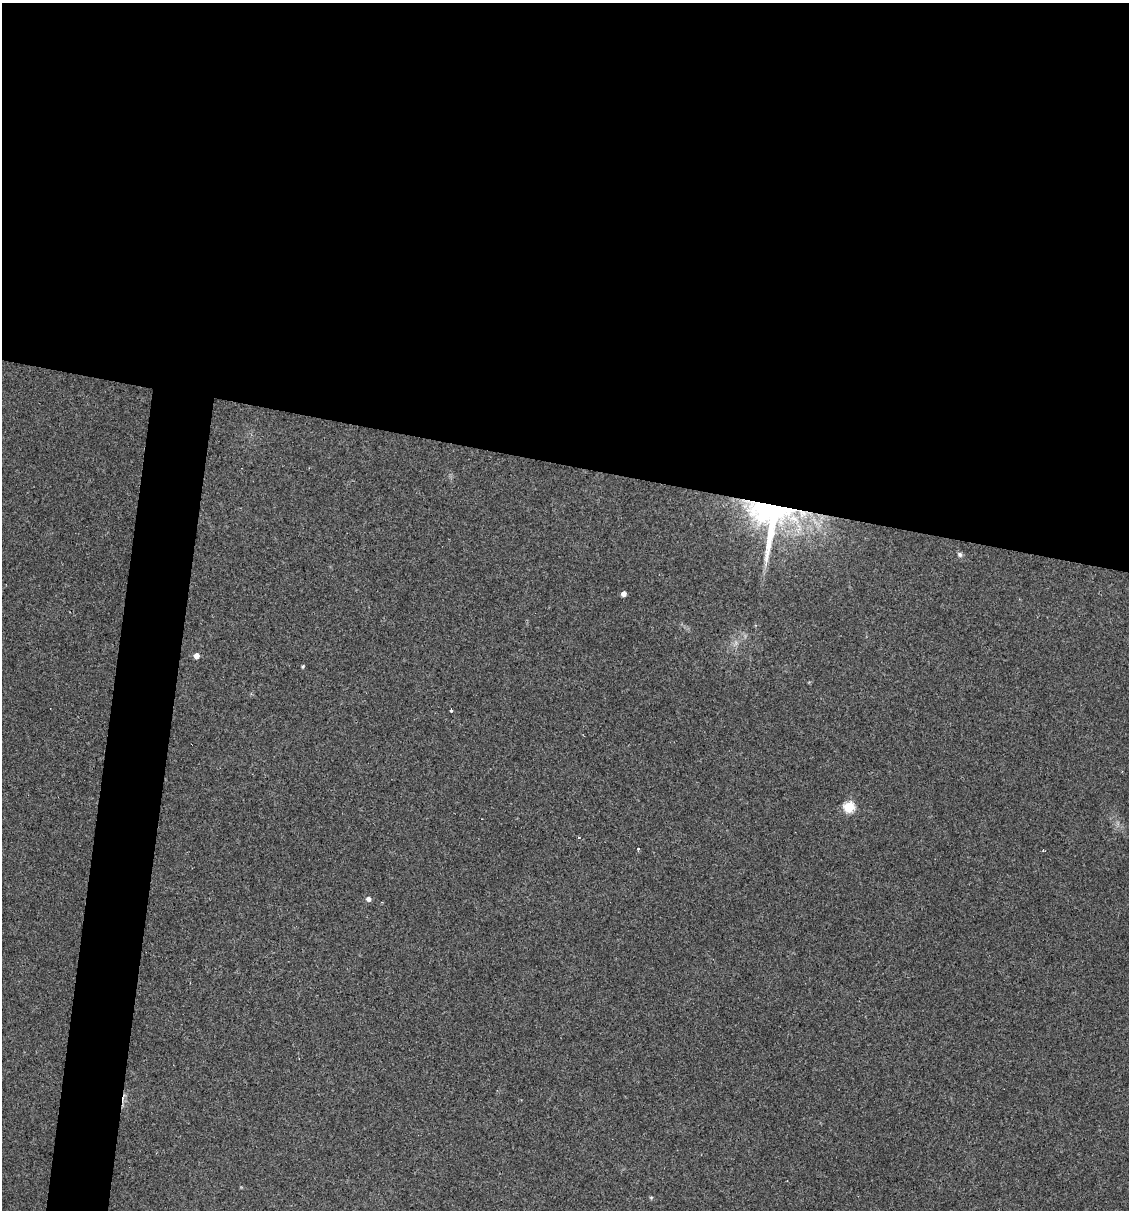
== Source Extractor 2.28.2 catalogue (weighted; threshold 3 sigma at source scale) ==
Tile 3 of 4 x 4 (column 3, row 1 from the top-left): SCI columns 2487-3613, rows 3624-4831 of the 4853 x 4831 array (HDU 1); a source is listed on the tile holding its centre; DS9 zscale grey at full resolution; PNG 1131 x 1212 px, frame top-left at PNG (2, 3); no overlay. Shown black and unused: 42% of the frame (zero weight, under 3 of 4 exposures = <1% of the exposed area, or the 3 px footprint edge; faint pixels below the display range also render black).
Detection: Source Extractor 2.28.2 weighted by HDU 2 'WHT'; one run over the whole footprint, this tile lists its part. Background 0.149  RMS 0.0066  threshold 0.0296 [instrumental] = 3 sigma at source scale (4.5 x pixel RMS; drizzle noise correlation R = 1.50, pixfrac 1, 0.05/0.05 arcsec/px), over >= 5 px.
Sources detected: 13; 1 inside a brighter object's white glare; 2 cosmic-ray / hot-pixel residue — not listed; the other 10 listed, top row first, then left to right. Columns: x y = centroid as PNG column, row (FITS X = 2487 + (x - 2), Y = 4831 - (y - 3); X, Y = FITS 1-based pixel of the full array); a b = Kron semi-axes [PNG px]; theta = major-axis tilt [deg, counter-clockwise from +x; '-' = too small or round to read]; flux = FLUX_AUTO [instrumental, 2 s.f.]
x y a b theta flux
773 516 71 55 88 140
960 554 7 6 - 1.6
624 594 4 4 - 3.5
196 656 4 4 - 4.8
303 666 4 3 - 0.85
451 710 3 3 - 2.4
849 807 5 5 - 53
638 849 3 3 - 1.5
368 899 5 5 - 2.4
651 1198 5 4 - 0.71
Overlapping masked pixels (flux is a lower limit): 1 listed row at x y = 773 516